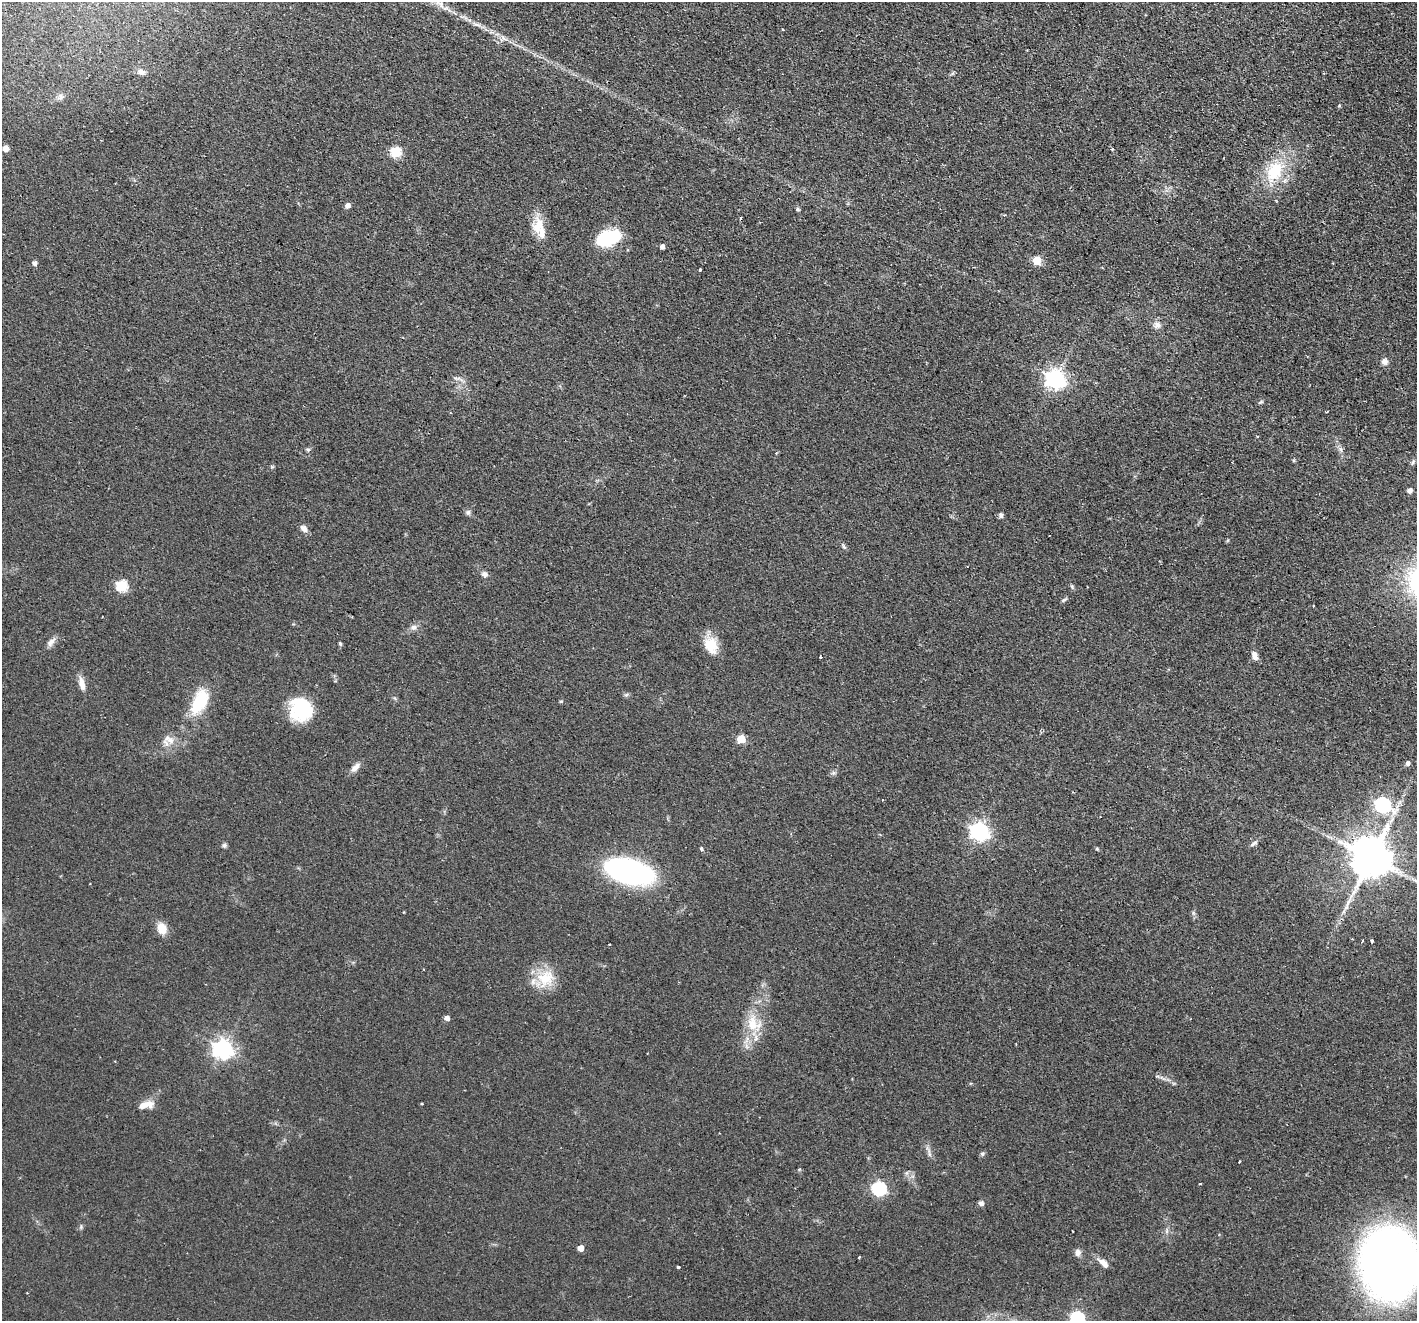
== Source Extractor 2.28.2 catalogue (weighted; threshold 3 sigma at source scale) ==
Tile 10 of 4 x 4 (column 2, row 3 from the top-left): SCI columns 1458-2872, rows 1493-2811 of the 5744 x 5759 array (HDU 1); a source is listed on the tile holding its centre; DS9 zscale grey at full resolution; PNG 1419 x 1323 px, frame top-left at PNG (2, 2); no overlay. Shown black and unused: <1% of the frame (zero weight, under 2 of 3 exposures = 4% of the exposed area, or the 3 px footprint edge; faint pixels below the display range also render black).
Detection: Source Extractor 2.28.2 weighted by HDU 2 'WHT'; one run over the whole footprint, this tile lists its part. Background 0.0598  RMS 0.006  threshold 0.0269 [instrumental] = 3 sigma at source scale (4.5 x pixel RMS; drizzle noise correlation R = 1.50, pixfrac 1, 0.05/0.05 arcsec/px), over >= 5 px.
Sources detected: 88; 1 inside a brighter object's white glare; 3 cosmic-ray / hot-pixel residue — not listed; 1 inside a brighter listed object's ellipse — not listed separately; the other 83 listed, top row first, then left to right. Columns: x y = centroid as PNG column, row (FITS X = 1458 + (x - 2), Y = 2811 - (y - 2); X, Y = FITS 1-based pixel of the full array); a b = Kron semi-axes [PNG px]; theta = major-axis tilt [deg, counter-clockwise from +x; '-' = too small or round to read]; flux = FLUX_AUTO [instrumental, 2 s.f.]
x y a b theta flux
504 39 13 5 14 2.4
141 72 12 7 -21 2.6
60 97 9 8 - 2.2
1339 106 4 4 - 0.64
5 148 5 4 - 4.9
1112 149 3 3 - 0.8
395 152 6 6 - 41
1274 171 34 21 60 27
348 205 6 5 - 2.3
797 209 5 4 - 1.1
741 218 3 2 - 0.76
538 226 24 15 81 11
608 238 20 12 20 43
662 247 4 4 - 2.4
1037 260 5 5 - 20
34 263 5 5 - 2.4
700 270 3 3 - 0.78
1157 325 9 9 - 2.9
1384 362 8 8 - 2.8
457 378 10 4 0 1.7
1055 379 8 7 - 270
1261 402 7 4 27 0.88
1340 449 7 5 -46 1.4
308 450 6 5 - 1
1294 460 5 4 - 0.74
1413 462 8 4 55 1
1409 490 6 5 - 1.8
468 512 8 6 -26 1.5
1001 515 7 5 -90 1.5
304 528 9 7 -42 2.9
844 546 9 4 -55 1.1
484 574 9 7 -23 2
122 586 6 6 - 45
1072 586 7 5 -69 0.91
1064 600 8 4 25 0.96
1314 606 3 2 - 0.54
414 627 9 7 7 2.3
51 642 15 7 50 2.9
340 644 6 4 -63 0.78
711 645 22 15 -65 12
1255 656 10 6 -67 3.5
820 657 3 2 - 0.66
82 684 18 7 -76 4.6
626 695 6 5 - 1.1
561 701 5 3 - 0.58
199 702 36 17 63 23
299 709 26 23 -27 31
169 739 17 9 -22 5.4
741 739 5 5 - 17
1407 763 5 5 - 1.9
355 767 14 7 47 3.4
833 773 7 5 44 1.2
1382 805 8 6 -26 120
979 832 7 7 - 230
1254 843 10 5 31 1.6
224 845 6 6 - 1.2
701 848 4 3 - 1.4
1097 849 5 4 - 0.66
1371 858 12 11 - 2200
628 871 40 19 -14 150
1346 907 6 6 - 1.5
162 928 12 10 -69 7.7
1362 940 4 3 - 1.4
1372 941 3 3 - 1.8
609 944 3 2 - 0.52
546 978 26 23 47 17
447 1018 5 4 - 2.9
754 1024 24 20 -53 15
223 1049 7 7 - 300
422 1104 3 2 - 0.54
146 1105 19 8 9 6.8
982 1154 6 5 - 1
1239 1162 3 2 - 0.53
879 1189 6 6 - 99
981 1203 6 5 - 2
81 1227 8 3 85 0.8
580 1248 5 4 - 5.5
1077 1252 8 7 - 2.8
859 1257 3 3 - 0.9
1104 1263 14 7 -43 4.1
1390 1264 46 37 -83 620
678 1267 3 3 - 0.93
1077 1319 6 6 - 110
Isophote crosses this tile's border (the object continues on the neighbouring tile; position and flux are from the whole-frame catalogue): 2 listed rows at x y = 1390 1264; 1077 1319